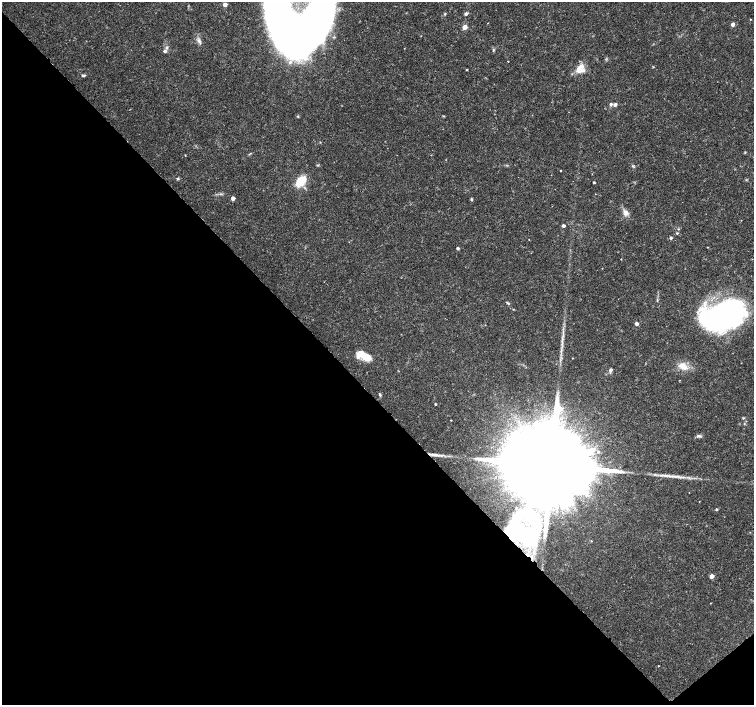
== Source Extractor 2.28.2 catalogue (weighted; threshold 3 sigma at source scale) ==
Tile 14 of 4 x 4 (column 2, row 4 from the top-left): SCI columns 1513-3015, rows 216-1621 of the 6023 x 5990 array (HDU 1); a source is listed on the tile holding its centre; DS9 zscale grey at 2 x 2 block average (1 PNG px = mean of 2 x 2 image px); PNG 756 x 707 px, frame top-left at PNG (2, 2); no overlay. Shown black and unused: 45% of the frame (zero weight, under 3 of 4 exposures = <1% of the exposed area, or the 3 px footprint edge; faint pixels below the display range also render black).
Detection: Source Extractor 2.28.2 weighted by HDU 2 'WHT'; one run over the whole footprint, this tile lists its part. Background 0.0191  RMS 0.0019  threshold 0.00846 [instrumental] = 3 sigma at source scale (4.5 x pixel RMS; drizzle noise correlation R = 1.50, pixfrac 1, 0.0396/0.0396 arcsec/px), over >= 5 px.
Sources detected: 67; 4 inside a brighter object's white glare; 1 long thin detection or spike segment (spike, bleed or trail) — not listed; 3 inside a brighter listed object's ellipse — not listed separately; the other 59 listed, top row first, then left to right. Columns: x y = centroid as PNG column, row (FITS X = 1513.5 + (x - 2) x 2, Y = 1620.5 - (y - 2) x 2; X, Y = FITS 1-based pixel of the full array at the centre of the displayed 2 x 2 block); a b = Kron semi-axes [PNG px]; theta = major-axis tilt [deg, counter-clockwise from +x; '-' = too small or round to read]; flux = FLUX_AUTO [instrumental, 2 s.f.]
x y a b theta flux
225 4 3 3 - 4.4
466 13 4 3 - 0.85
444 14 3 2 - 0.36
750 19 2 2 - 0.25
488 23 2 2 - 0.16
732 24 3 3 - 2.6
465 27 3 3 - 6.8
281 28 63 22 -69 150
199 41 6 4 -75 1.3
166 47 5 3 - 0.79
493 50 4 3 - 0.48
165 51 4 4 - 0.96
508 61 2 2 - 0.33
653 67 3 2 - 0.27
580 68 9 8 - 6.4
467 70 2 2 - 0.39
83 75 5 3 - 0.59
611 104 3 3 - 1
615 105 4 4 - 1.2
298 116 3 3 - 0.44
443 116 4 2 - 0.3
185 155 2 2 - 0.22
318 165 3 2 - 0.37
561 170 2 2 - 0.19
178 179 4 3 - 0.51
301 181 11 7 44 12
594 182 2 2 - 0.5
233 198 3 3 - 2.7
471 199 4 3 - 0.56
625 213 8 7 - 2.1
563 226 2 2 - 1.4
677 233 3 3 - 0.42
671 238 3 3 - 0.88
707 247 2 2 - 0.2
458 248 2 2 - 0.96
621 259 2 2 - 0.34
657 300 4 3 - 0.42
508 303 5 3 - 0.59
721 318 46 23 12 110
636 324 3 2 - 2.3
561 350 6 2 85 0.75
367 356 12 10 -20 4.9
573 358 2 2 - 0.21
683 366 15 8 -27 4.6
610 370 6 4 76 1
380 395 5 3 - 0.6
435 404 2 2 - 0.49
743 418 3 3 - 0.38
451 420 2 2 - 0.24
699 436 9 3 -10 0.83
434 454 20 3 -5 3.3
551 465 36 16 39 23000
666 475 14 3 -5 2.4
716 509 3 2 - 0.54
532 535 35 23 58 18
591 541 3 2 - 0.25
711 576 3 3 - 4.3
710 603 2 2 - 0.15
658 666 2 2 - 0.21
Overlapping masked pixels (flux is a lower limit): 2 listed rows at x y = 434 454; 551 465
Isophote crosses this tile's border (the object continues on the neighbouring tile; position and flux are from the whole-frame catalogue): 1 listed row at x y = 281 28
Diffuse or blended objects may show on this block-average render without a row.